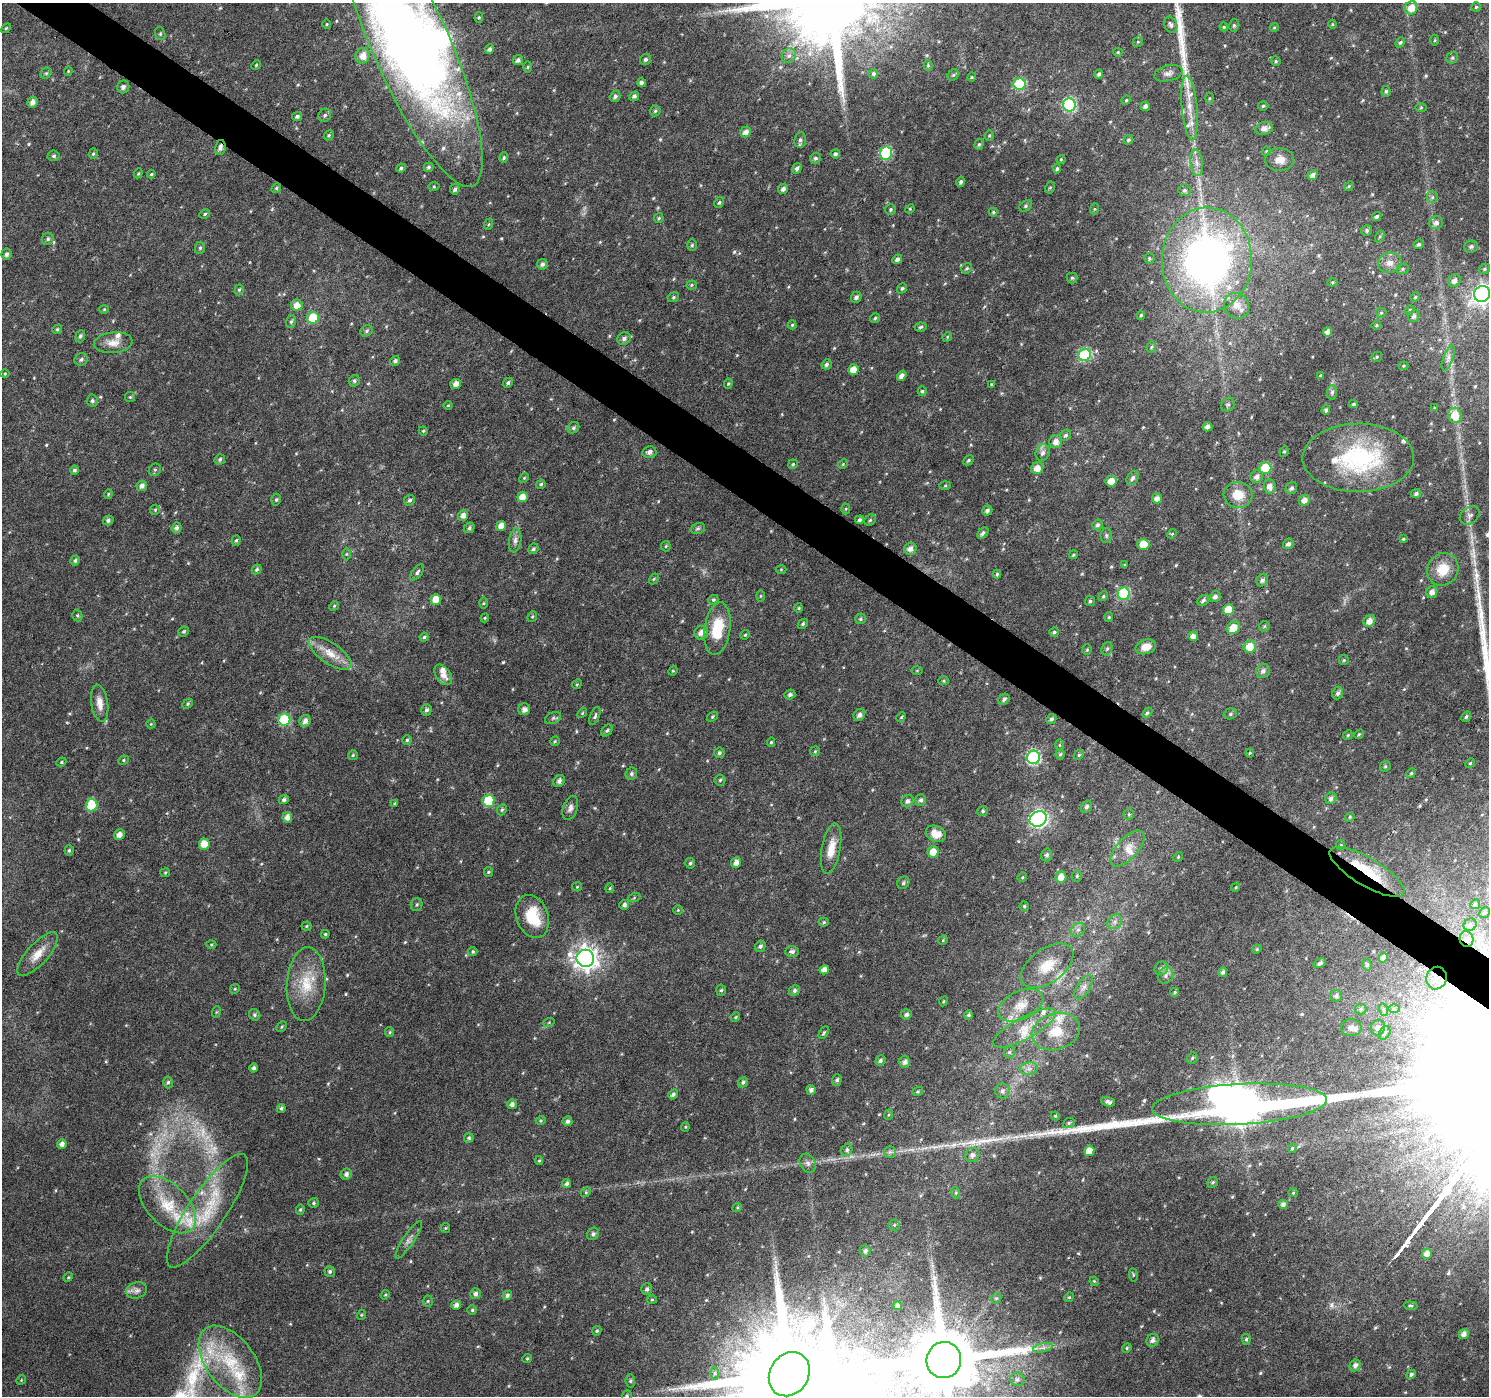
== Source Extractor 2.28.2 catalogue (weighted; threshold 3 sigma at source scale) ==
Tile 11 of 4 x 4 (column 3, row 3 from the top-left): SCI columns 2977-4463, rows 1576-2969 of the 5958 x 6004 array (HDU 1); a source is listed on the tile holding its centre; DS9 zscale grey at full resolution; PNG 1491 x 1398 px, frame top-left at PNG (2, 3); each listed source drawn as its Kron ellipse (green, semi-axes under 4 px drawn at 4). Shown black and unused: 3% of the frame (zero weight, under 4 of 8 exposures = <1% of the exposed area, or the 3 px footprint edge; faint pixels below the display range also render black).
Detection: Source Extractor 2.28.2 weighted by HDU 2 'WHT'; one run over the whole footprint, this tile lists its part. Background 0.0171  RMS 0.0024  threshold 0.00998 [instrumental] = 3 sigma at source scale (4.09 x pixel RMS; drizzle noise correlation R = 1.36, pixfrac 0.8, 0.0396/0.0396 arcsec/px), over >= 5 px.
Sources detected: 578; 3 too faint to see at this stretch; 3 inside a brighter object's white glare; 4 long thin detections or spike segments (spike, bleed or trail) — neither listed nor drawn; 24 inside a brighter listed object's ellipse — not listed separately; of the other 544, all 500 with FLUX_AUTO >= 0.218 (the completeness limit of this list) listed and drawn (44 fainter detections not listed), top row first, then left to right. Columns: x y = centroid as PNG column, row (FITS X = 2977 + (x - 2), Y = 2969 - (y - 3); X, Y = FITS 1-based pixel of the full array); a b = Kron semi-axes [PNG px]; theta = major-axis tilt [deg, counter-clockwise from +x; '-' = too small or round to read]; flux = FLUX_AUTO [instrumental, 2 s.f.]
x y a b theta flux
1476 7 4 4 - 0.32
1411 8 7 6 - 2.7
479 17 5 4 - 0.29
326 24 5 3 - 0.22
1332 24 4 4 - 0.23
1171 25 8 6 -65 0.74
1234 25 6 5 - 0.4
1224 27 4 4 - 0.28
1274 27 4 4 - 0.24
6 28 6 3 44 0.25
160 34 6 5 - 0.35
1435 40 5 3 - 0.27
1138 42 5 5 - 0.31
1400 42 5 4 - 0.37
411 45 153 38 -66 210
489 49 5 4 - 0.58
1118 52 4 4 - 0.24
363 56 8 7 - 2
789 56 8 6 51 0.77
1452 58 6 5 - 0.45
645 59 6 5 - 0.61
518 60 5 5 - 0.88
1276 61 5 4 - 0.31
256 65 5 3 - 0.23
928 65 5 4 - 0.27
528 67 5 3 - 0.28
68 71 4 4 - 0.23
46 73 6 5 - 0.33
1168 73 14 8 14 1.1
873 74 5 4 - 0.43
1099 74 5 4 - 0.58
953 75 6 5 - 0.37
972 77 4 4 - 0.24
642 83 4 4 - 0.78
1019 84 6 6 - 21
123 87 6 6 - 0.77
1386 91 5 4 - 0.4
615 96 6 5 - 0.58
634 96 5 4 - 0.59
1209 98 5 3 - 0.24
1126 100 5 4 - 0.26
32 102 6 5 - 1.1
1069 105 6 6 - 30
1145 106 5 4 - 0.75
1263 106 5 4 - 0.33
1190 108 32 8 -84 4.1
1421 108 6 4 1 0.29
655 111 5 5 - 0.38
325 115 7 6 - 0.54
297 116 5 4 - 0.53
1264 128 9 6 12 1.2
746 132 5 5 - 1.4
329 135 5 4 - 0.35
989 135 5 4 - 0.3
800 140 8 6 81 0.64
1128 140 5 4 - 0.37
979 144 5 4 - 0.36
220 148 8 5 78 0.86
1266 151 4 4 - 0.22
886 153 6 6 - 21
93 154 5 4 - 0.35
835 154 4 4 - 0.58
54 156 6 5 - 0.5
504 158 5 4 - 0.33
815 158 5 5 - 0.48
1061 159 4 4 - 0.24
1280 160 14 11 1 2.2
1197 163 13 6 -81 1.3
428 167 5 4 - 0.42
401 168 5 4 - 0.45
797 168 5 4 - 0.65
1057 169 5 4 - 0.4
138 173 5 4 - 0.3
151 174 4 3 - 0.24
1313 175 5 4 - 0.87
961 182 5 4 - 0.53
434 186 5 3 - 0.27
1349 186 5 4 - 0.29
1050 187 6 4 61 0.36
276 188 5 4 - 0.31
455 189 5 4 - 0.68
783 189 5 4 - 0.92
1184 190 6 6 - 0.53
1432 197 6 5 - 0.44
719 202 6 4 59 0.4
1026 206 7 5 42 0.43
891 209 5 5 - 0.38
910 209 5 4 - 0.26
1094 209 5 3 - 0.24
993 212 4 4 - 0.31
205 214 5 4 - 0.35
1377 216 5 4 - 0.47
659 218 5 4 - 0.31
1436 223 7 6 - 0.9
489 224 6 3 70 0.27
1367 230 6 5 - 0.52
1380 236 6 4 59 0.33
48 239 6 6 - 0.55
1419 244 5 4 - 0.45
692 245 6 5 - 0.4
1471 246 7 6 - 0.6
200 248 6 5 - 0.4
6 254 6 5 - 0.67
1149 258 5 5 - 0.37
897 259 5 4 - 0.72
1207 260 52 45 88 110
1390 263 12 10 15 1.9
542 264 5 5 - 0.67
967 268 5 5 - 0.37
1403 269 6 5 - 0.39
1484 269 6 5 - 0.39
1072 278 5 5 - 0.38
1454 281 7 6 - 1.1
1332 282 5 4 - 0.29
691 285 5 4 - 0.33
902 288 5 4 - 0.39
239 290 6 4 71 0.36
1482 294 8 8 - 130
673 297 6 4 23 0.37
856 297 5 5 - 0.72
1415 297 5 4 - 0.31
297 305 6 5 - 1.9
1237 306 13 12 - 2.6
104 309 4 4 - 0.24
1410 310 5 4 - 0.25
1381 313 5 5 - 0.35
1141 315 4 4 - 0.3
1414 316 6 5 - 0.69
313 318 6 6 - 8.8
875 318 5 5 - 0.33
291 322 6 5 - 0.49
792 325 4 4 - 0.3
1376 325 5 4 - 0.26
921 327 6 4 8 0.38
57 329 5 4 - 0.33
366 331 6 5 - 0.5
1328 332 4 4 - 1.3
80 336 6 5 - 0.52
947 337 5 4 - 0.29
624 338 7 6 - 0.79
113 343 19 10 6 2.4
1151 347 5 5 - 0.31
1085 355 6 6 - 21
1377 357 5 4 - 0.31
1448 358 13 5 70 0.96
81 359 6 6 - 0.56
395 361 5 4 - 0.49
826 364 5 4 - 0.6
1404 366 5 4 - 0.29
854 370 5 5 - 3
5 374 5 3 - 0.24
1321 375 3 3 - 0.28
902 376 6 4 55 1
354 381 6 5 - 0.48
508 383 6 4 47 0.45
456 384 5 5 - 1.2
728 384 5 4 - 0.29
991 384 4 3 - 0.22
922 391 5 4 - 0.36
1332 392 7 5 87 0.6
130 397 5 5 - 0.29
92 401 6 5 - 0.5
1228 404 7 6 - 0.53
1354 404 4 3 - 0.35
448 405 5 3 - 0.22
1434 408 4 3 - 0.23
1326 410 5 4 - 0.59
1455 415 8 7 - 3.7
1207 427 5 4 - 0.84
574 428 6 5 - 0.48
423 431 4 4 - 0.27
1066 435 6 5 - 0.5
1056 441 7 6 - 1.6
1284 451 5 4 - 0.3
649 452 7 6 - 0.79
1043 453 8 6 67 0.91
1358 458 56 34 1 28
220 459 6 5 - 0.43
968 460 6 4 45 0.36
793 464 5 4 - 0.3
843 464 5 4 - 0.25
1037 468 6 6 - 2
1265 468 6 5 - 12
74 470 4 4 - 0.55
155 470 6 5 - 0.47
1257 477 7 6 - 1.1
524 478 5 4 - 0.25
1133 478 7 5 58 0.7
1111 481 5 5 - 2.4
541 484 5 4 - 0.42
142 486 5 5 - 0.97
945 486 6 4 2 0.26
1270 486 7 6 - 1.4
1291 488 6 5 - 0.61
108 494 4 4 - 0.24
1416 494 5 4 - 0.65
1238 495 14 13 - 3.9
522 497 5 5 - 2.8
1157 499 5 5 - 1.3
276 500 6 4 74 0.38
409 500 5 5 - 0.57
1304 500 5 5 - 1.5
846 509 5 3 - 0.24
155 510 5 5 - 0.32
987 510 5 5 - 0.63
463 515 5 5 - 1.2
1470 515 11 8 37 0.99
108 520 5 5 - 0.65
859 520 4 4 - 0.53
870 520 6 5 - 0.35
1098 525 5 5 - 0.55
501 526 5 5 - 1.9
176 528 5 5 - 0.71
469 528 6 4 42 0.52
698 528 7 5 18 0.49
983 533 6 4 45 0.63
1172 534 5 4 - 0.23
1106 535 7 5 90 0.51
1403 539 4 3 - 0.28
515 540 12 6 81 1
236 541 5 4 - 0.37
1143 544 6 5 - 3.7
1288 544 6 5 - 0.65
666 546 5 4 - 0.3
533 549 5 4 - 0.45
910 549 6 6 - 1.3
346 554 6 4 89 0.27
1073 555 4 3 - 0.23
75 560 5 4 - 0.48
1124 565 4 3 - 0.24
257 569 5 4 - 0.46
781 569 5 3 - 0.22
1443 569 17 15 56 4.9
417 572 9 5 52 0.6
997 574 4 4 - 0.31
654 579 6 4 58 0.27
1262 580 6 5 - 0.68
1432 592 6 5 - 1.2
1124 594 6 6 - 19
760 596 5 4 - 0.25
1103 596 5 4 - 0.32
1215 597 6 5 - 0.7
436 599 5 5 - 3.6
713 600 5 4 - 0.4
1203 600 6 5 - 0.65
1090 601 5 5 - 0.41
483 603 6 4 89 0.28
334 606 5 4 - 0.28
799 608 4 4 - 0.26
1228 610 5 5 - 4.2
77 616 6 5 - 0.34
532 616 6 4 67 0.28
1109 617 5 4 - 0.28
485 618 4 4 - 0.25
860 619 5 5 - 0.41
1369 621 6 5 - 1.6
803 624 5 4 - 0.41
1264 626 6 4 46 0.29
1233 628 7 6 - 3.1
717 629 26 13 82 7.6
184 631 5 4 - 0.39
1054 632 5 4 - 0.4
701 633 7 6 - 1.4
745 635 5 4 - 0.31
1193 636 5 5 - 1.4
424 637 4 4 - 0.37
1146 647 10 7 17 2.4
1250 647 6 6 - 3.3
1107 649 7 5 67 0.43
1087 650 5 4 - 0.29
330 653 25 10 -34 3.8
1344 660 5 5 - 0.31
917 670 6 4 0 0.24
673 671 5 4 - 0.24
1263 671 7 6 - 0.83
443 675 11 7 -54 2
944 681 5 4 - 0.31
577 684 5 4 - 0.27
1338 693 6 5 - 0.66
790 695 5 4 - 0.64
1004 699 6 5 - 0.68
100 703 19 8 -81 2.1
188 704 6 4 43 0.37
524 709 6 6 - 1.1
426 710 6 5 - 0.66
582 713 5 4 - 0.28
1147 713 6 4 46 0.43
1230 714 7 5 17 0.44
859 715 6 5 - 0.88
595 716 10 4 67 0.52
712 717 6 4 37 0.33
901 717 5 3 - 0.23
1466 717 6 4 60 0.42
553 718 8 5 24 0.48
1051 719 5 4 - 0.57
284 720 6 6 - 16
305 721 6 5 - 1.2
151 724 4 4 - 0.23
607 731 7 4 49 0.48
1359 734 5 4 - 0.29
1348 735 5 4 - 0.28
407 740 5 5 - 0.4
555 741 5 4 - 0.29
771 742 5 4 - 0.34
1059 745 5 4 - 0.23
815 751 5 5 - 0.26
719 753 5 5 - 0.57
1250 753 4 4 - 0.24
1060 754 5 4 - 0.34
353 755 5 5 - 0.35
1079 755 5 4 - 0.29
1034 757 7 6 - 36
123 760 5 4 - 0.31
61 762 5 4 - 0.32
1470 763 5 4 - 0.26
1385 766 5 5 - 0.33
1411 773 5 4 - 0.32
631 774 6 5 - 0.49
720 780 5 5 - 0.37
559 781 6 5 - 0.82
1331 798 6 5 - 0.78
284 800 5 4 - 0.65
921 800 6 5 - 0.62
488 801 6 6 - 12
907 801 6 5 - 0.69
395 804 4 3 - 0.3
91 805 6 6 - 7.8
1086 807 6 5 - 0.64
570 808 12 7 71 1
502 810 6 4 67 0.37
983 811 5 5 - 0.41
1129 814 6 5 - 0.37
287 817 5 5 - 1.4
1350 817 5 4 - 0.28
1038 819 9 7 31 83
936 834 10 7 -24 3.6
119 835 5 5 - 1.4
204 844 5 5 - 2.7
1341 845 5 4 - 0.29
1127 848 22 10 47 3.1
831 849 25 9 80 3.7
69 850 5 4 - 0.36
933 852 5 5 - 2.7
1047 855 6 5 - 0.63
1178 857 5 4 - 0.24
690 863 5 5 - 0.42
736 863 5 5 - 1.3
488 872 5 4 - 0.27
1367 872 43 14 -31 12
165 873 5 4 - 0.25
1077 876 5 5 - 0.34
1022 877 5 4 - 0.25
1061 877 6 5 - 1.9
903 883 6 5 - 0.51
577 887 5 4 - 0.24
1236 887 4 3 - 0.24
610 888 5 4 - 0.28
634 898 6 4 20 0.29
1475 904 5 4 - 0.3
417 905 6 5 - 0.37
624 905 5 5 - 0.73
1024 906 4 4 - 0.31
678 910 4 4 - 0.26
1484 913 5 5 - 0.44
532 916 22 15 -69 8.5
824 922 5 4 - 0.31
1115 922 8 6 46 0.83
1470 925 7 6 - 0.67
306 926 5 4 - 0.28
1078 930 7 6 - 0.75
325 934 4 3 - 0.32
1467 939 8 7 - 1.2
943 940 5 4 - 0.26
211 944 5 3 - 0.26
760 946 6 5 - 0.61
1257 949 5 4 - 0.24
792 951 7 5 4 0.65
473 952 4 4 - 0.34
37 954 28 10 48 3.5
585 958 9 8 - 200
1383 958 5 4 - 0.81
1320 963 7 4 26 0.57
1367 965 6 4 -79 0.38
1047 966 30 17 36 6
1161 968 7 6 - 0.75
824 970 5 4 - 1.5
1223 972 5 4 - 0.56
1166 975 8 7 - 0.88
1437 978 11 10 - 2.2
306 984 37 19 86 8.2
1084 987 14 6 57 1.3
235 989 5 4 - 0.27
721 990 5 5 - 0.38
794 990 5 5 - 0.62
1175 992 5 4 - 0.35
1336 996 6 6 - 0.63
943 1001 5 4 - 0.26
1021 1005 24 14 25 4.3
1394 1008 5 3 - 0.31
1360 1009 6 5 - 0.42
1384 1010 6 4 -72 0.38
216 1012 6 3 70 0.26
906 1014 5 5 - 0.7
255 1015 6 5 - 0.49
968 1015 4 4 - 0.36
735 1017 5 4 - 0.3
549 1022 6 3 20 0.25
282 1027 6 4 46 0.29
1025 1028 35 11 28 5.1
1351 1028 10 8 0 1.3
1378 1028 8 7 - 1.2
390 1032 5 4 - 0.31
1056 1032 24 18 16 6.7
824 1033 7 3 58 0.32
1385 1033 7 5 61 0.56
1009 1052 5 5 - 0.4
1192 1058 6 5 - 0.36
880 1060 5 4 - 0.57
905 1062 5 5 - 0.92
254 1068 4 4 - 0.62
1029 1069 9 6 7 0.95
837 1080 6 5 - 0.54
168 1082 6 4 85 0.45
743 1082 5 5 - 0.52
811 1090 5 5 - 0.77
918 1091 5 4 - 0.25
1002 1091 7 7 - 0.81
673 1094 5 4 - 0.71
1108 1102 7 4 -18 0.78
512 1104 5 5 - 0.93
1239 1104 88 20 3 810
281 1108 4 4 - 0.45
888 1115 5 3 - 0.22
1055 1116 4 4 - 0.24
541 1120 5 3 - 0.24
567 1121 5 5 - 0.73
1069 1123 6 5 - 0.41
685 1127 4 4 - 0.22
469 1138 5 5 - 0.44
62 1144 5 4 - 1
1292 1148 5 4 - 0.3
847 1150 6 5 - 0.58
1089 1151 5 5 - 2.3
890 1152 6 5 - 0.5
972 1155 7 6 - 0.98
539 1161 4 4 - 0.26
808 1163 10 7 -61 0.86
346 1174 6 5 - 0.93
1213 1182 6 5 - 0.37
567 1184 4 4 - 0.53
586 1192 5 4 - 0.27
956 1193 6 4 -73 0.32
1293 1193 4 4 - 0.25
314 1203 5 5 - 0.38
1283 1204 5 4 - 0.69
167 1205 35 20 -45 9.2
737 1208 5 3 - 0.22
300 1210 5 4 - 0.3
207 1211 67 19 56 13
894 1225 5 5 - 0.36
445 1228 5 4 - 0.27
593 1234 6 5 - 0.64
409 1240 22 5 56 1.2
865 1251 5 5 - 0.59
1427 1254 5 5 - 1.5
330 1271 5 5 - 0.52
1133 1275 6 3 -83 0.25
68 1277 5 4 - 0.27
1094 1281 5 4 - 0.22
647 1289 6 5 - 0.6
136 1290 11 8 19 0.99
475 1294 5 5 - 0.82
385 1295 5 3 - 0.25
507 1295 5 4 - 0.58
1069 1297 5 4 - 0.26
996 1298 6 4 42 0.3
652 1300 5 3 - 0.25
428 1301 5 5 - 0.31
456 1305 5 4 - 1.1
898 1306 4 3 - 0.7
1411 1306 7 4 -5 0.38
472 1310 4 4 - 0.33
361 1315 5 3 - 0.22
597 1331 5 4 - 0.31
1464 1334 5 4 - 1.3
1246 1339 5 4 - 0.42
1153 1340 6 6 - 0.94
1043 1348 10 4 13 0.77
1127 1348 5 4 - 0.29
527 1358 5 4 - 0.27
944 1360 18 17 - 3200
230 1362 41 24 -53 14
1355 1365 6 5 - 0.9
715 1373 6 4 89 0.45
789 1374 23 19 57 6100
1411 1374 5 4 - 0.41
1017 1379 7 6 - 0.64
21 1380 5 4 - 0.23
630 1381 7 5 -84 0.36
627 1396 6 4 69 0.34
Overlapping masked pixels (flux is a lower limit): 5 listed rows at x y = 411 45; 220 148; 1367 872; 1467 939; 1437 978
Isophote crosses this tile's border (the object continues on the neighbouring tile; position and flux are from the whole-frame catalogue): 5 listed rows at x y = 411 45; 1482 294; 944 1360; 789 1374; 627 1396
Unlisted compact peaks at least as high as the median listed source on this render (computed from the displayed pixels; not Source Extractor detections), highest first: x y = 734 252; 1260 1373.